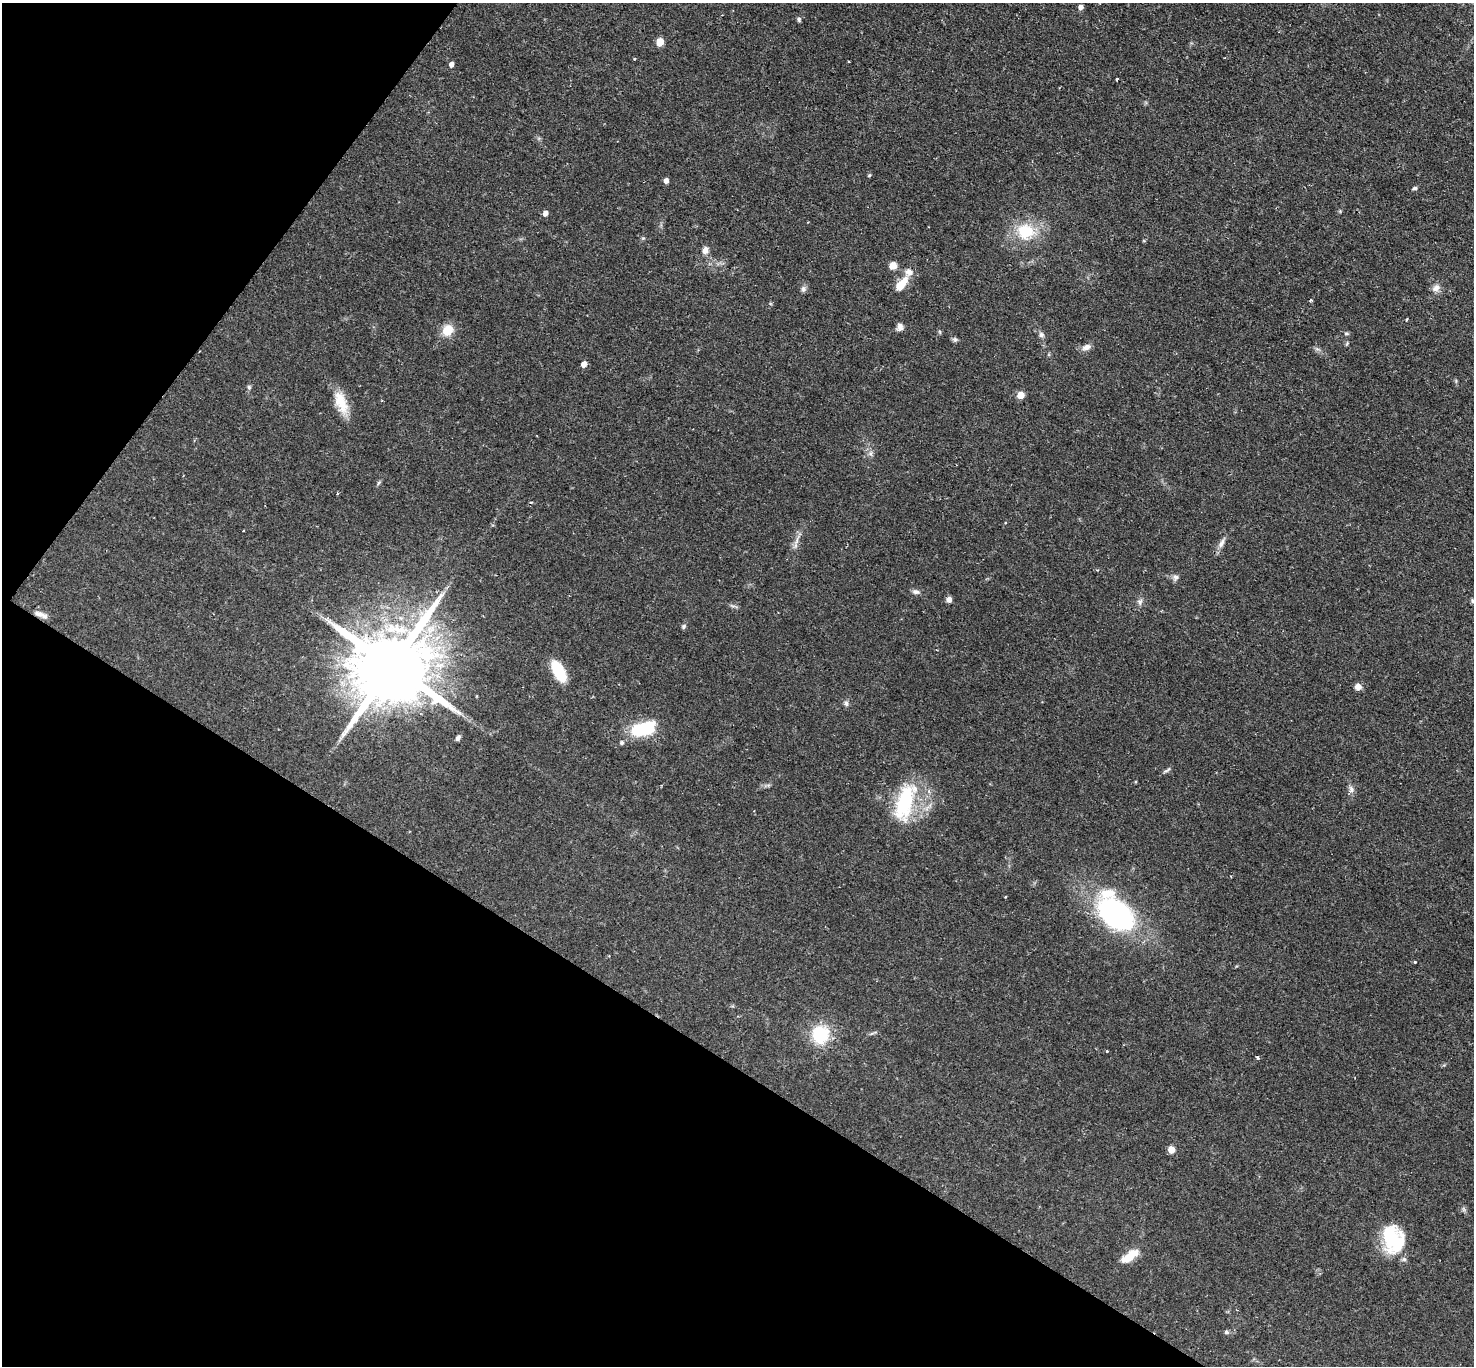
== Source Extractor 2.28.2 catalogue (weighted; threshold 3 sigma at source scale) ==
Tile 9 of 4 x 4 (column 1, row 3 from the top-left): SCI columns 7-1478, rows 1661-3024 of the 5896 x 5902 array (HDU 1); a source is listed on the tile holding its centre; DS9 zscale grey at full resolution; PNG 1476 x 1368 px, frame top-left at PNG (2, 3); no overlay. Shown black and unused: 30% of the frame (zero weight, under 2 of 3 exposures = <1% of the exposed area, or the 3 px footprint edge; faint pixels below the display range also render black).
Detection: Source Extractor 2.28.2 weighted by HDU 2 'WHT'; one run over the whole footprint, this tile lists its part. Background 0.0585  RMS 0.0048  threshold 0.0215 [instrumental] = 3 sigma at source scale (4.5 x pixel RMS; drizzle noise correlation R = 1.50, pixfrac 1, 0.05/0.05 arcsec/px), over >= 5 px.
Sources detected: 68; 2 inside a brighter object's white glare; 2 cosmic-ray / hot-pixel residue — not listed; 4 inside a brighter listed object's ellipse — not listed separately; the other 60 listed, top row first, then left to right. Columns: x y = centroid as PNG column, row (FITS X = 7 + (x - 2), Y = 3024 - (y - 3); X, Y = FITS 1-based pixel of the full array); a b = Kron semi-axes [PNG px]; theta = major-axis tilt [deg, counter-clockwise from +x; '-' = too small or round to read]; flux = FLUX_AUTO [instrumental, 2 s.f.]
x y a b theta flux
1081 7 4 4 - 2.3
799 19 6 5 - 0.9
660 42 5 5 - 11
634 59 4 3 - 0.41
451 64 5 4 - 2.4
869 175 5 4 - 0.53
666 181 5 4 - 2.4
1415 188 6 4 4 0.84
545 213 5 5 - 2.4
1026 232 22 20 -7 18
643 238 5 5 - 0.59
705 250 8 7 - 2.8
893 265 8 7 - 3.6
902 284 22 9 52 7.8
1436 288 12 9 40 2.8
803 289 8 7 - 1.5
1407 319 3 3 - 0.83
900 327 10 7 73 2.1
448 330 15 12 56 7.2
940 332 6 3 -71 0.54
1346 333 6 5 - 0.77
1041 335 7 6 - 1.5
955 339 7 6 - 1
1086 347 11 7 19 2.7
584 364 5 5 - 3.2
249 387 6 6 - 0.82
1021 395 5 5 - 8.2
341 402 30 13 -69 11
870 453 7 5 61 1.4
378 483 7 4 70 0.73
797 540 15 3 72 2
1221 543 16 6 65 2.7
1176 577 8 7 - 1.6
916 592 10 6 -9 1.7
949 599 6 6 - 2.1
1473 601 7 5 -35 1.1
1140 602 9 7 86 1.7
41 615 18 6 -21 3
683 626 6 6 - 0.9
392 666 25 18 51 8000
559 671 19 9 -62 21
1358 687 7 6 - 3
846 703 8 6 -81 1.3
642 729 21 12 11 27
458 738 7 5 48 1.3
622 743 6 6 - 0.86
1167 770 13 3 38 1
1351 789 10 8 -87 1.9
904 803 49 21 76 32
1005 897 3 2 - 0.41
1116 914 37 24 -39 97
1415 962 3 3 - 0.69
872 1033 7 4 19 0.82
821 1034 17 16 - 24
1107 1051 3 3 - 0.51
1257 1057 4 4 - 0.83
1171 1150 5 5 - 8.9
1393 1240 30 25 -90 27
1129 1256 25 10 36 8.2
1226 1332 7 5 -17 0.99
Overlapping masked pixels (flux is a lower limit): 1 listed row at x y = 41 615
Isophote crosses this tile's border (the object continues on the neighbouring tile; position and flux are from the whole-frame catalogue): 1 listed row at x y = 1473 601